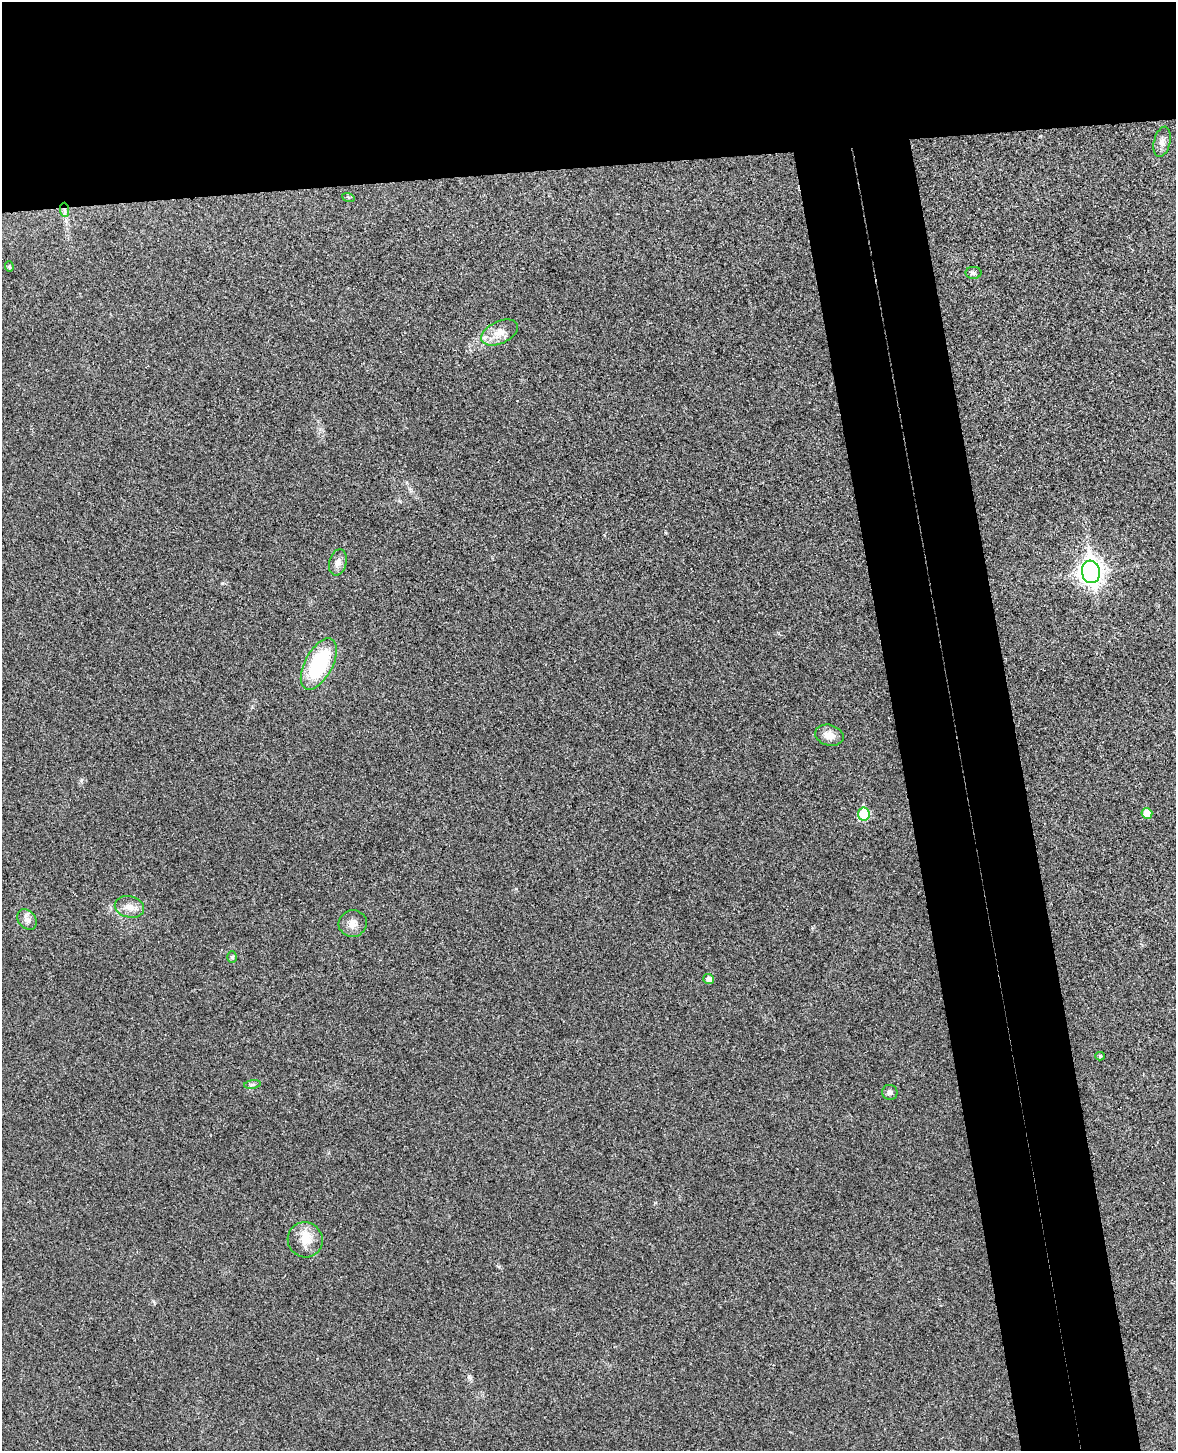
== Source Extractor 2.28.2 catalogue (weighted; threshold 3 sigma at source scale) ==
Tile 2 of 4 x 3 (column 2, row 1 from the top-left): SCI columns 1231-2404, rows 3044-4492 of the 4811 x 4744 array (HDU 1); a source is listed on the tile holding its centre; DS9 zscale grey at full resolution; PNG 1178 x 1453 px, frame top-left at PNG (2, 2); each listed source drawn as its Kron ellipse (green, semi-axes under 4 px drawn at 4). Shown black and unused: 20% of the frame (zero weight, under 3 of 4 exposures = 6% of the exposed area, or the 3 px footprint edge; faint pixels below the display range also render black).
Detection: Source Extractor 2.28.2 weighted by HDU 2 'WHT'; one run over the whole footprint, this tile lists its part. Background 0.0202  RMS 0.0063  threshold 0.0282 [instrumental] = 3 sigma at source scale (4.5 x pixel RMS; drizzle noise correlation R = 1.50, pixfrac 1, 0.05/0.05 arcsec/px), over >= 5 px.
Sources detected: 21; all 21 listed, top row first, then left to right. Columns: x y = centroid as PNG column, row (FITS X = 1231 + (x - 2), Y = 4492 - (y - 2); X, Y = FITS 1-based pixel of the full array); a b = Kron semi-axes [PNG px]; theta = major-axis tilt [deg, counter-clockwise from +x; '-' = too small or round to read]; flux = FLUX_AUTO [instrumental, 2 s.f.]
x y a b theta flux
1162 142 15 8 77 3.5
348 197 6 4 -19 0.78
64 210 7 4 -88 1.7
9 267 5 4 - 0.95
973 273 8 6 -1 1.3
500 332 20 11 25 7.9
338 562 13 8 76 3.9
1091 572 11 9 -82 470
319 664 28 13 62 51
829 735 14 10 -14 5.9
864 814 6 6 - 28
1147 814 5 5 - 9.6
129 907 15 10 -13 6.2
27 919 11 8 -48 3.4
353 923 14 13 - 5.2
232 957 6 5 - 1.1
708 979 5 5 - 3.6
1100 1056 4 4 - 1.1
252 1084 8 4 9 1.4
890 1092 8 7 - 2
305 1240 18 17 - 10
Overlapping masked pixels (flux is a lower limit): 1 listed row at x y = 64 210